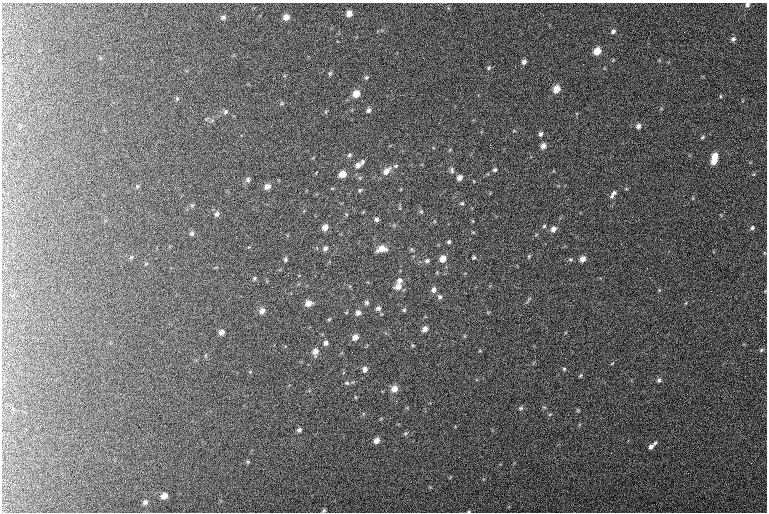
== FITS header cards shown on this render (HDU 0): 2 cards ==
NAXIS1  =                  765 / length of data axis 1
NAXIS2  =                  510 / length of data axis 2

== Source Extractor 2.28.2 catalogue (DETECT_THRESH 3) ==
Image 765 x 510 px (HDU 0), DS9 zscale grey, 1 PNG px = 1 image px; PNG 769 x 514 px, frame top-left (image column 1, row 510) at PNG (2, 3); no overlay
Background 124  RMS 6.8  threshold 20.4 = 3 sigma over >= 5 px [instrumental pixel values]
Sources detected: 96; all 96 listed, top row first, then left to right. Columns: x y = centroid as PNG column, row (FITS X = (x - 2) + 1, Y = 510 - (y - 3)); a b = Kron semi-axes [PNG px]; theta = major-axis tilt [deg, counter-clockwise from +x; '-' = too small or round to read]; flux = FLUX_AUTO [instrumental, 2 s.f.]
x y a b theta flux
747 5 6 5 - 1000
349 13 7 7 - 3000
223 17 7 5 11 900
286 17 5 5 - 2400
613 31 6 5 - 1100
684 32 2 2 - 270
342 38 2 2 - 250
733 39 7 5 44 1000
146 48 2 2 - 210
40 51 3 2 - 410
597 51 6 5 - 5200
524 62 5 4 - 1300
489 68 6 4 68 590
330 73 6 3 18 550
366 77 7 3 8 560
556 89 6 6 - 5200
356 94 6 5 - 4400
720 96 5 3 - 370
368 110 5 4 - 1000
226 112 6 5 - 750
638 126 5 5 - 1400
541 134 6 5 - 1000
703 137 5 3 - 470
490 140 2 2 - 200
490 145 3 2 - 4200
543 146 6 5 - 2100
349 155 5 4 - 680
715 156 6 5 - 4600
713 161 5 5 - 2900
362 162 7 4 63 880
358 165 6 5 - 1700
452 170 9 4 -79 890
495 170 5 5 - 800
386 171 11 6 47 2900
342 174 6 5 - 3900
459 178 5 5 - 2100
248 179 6 5 - 920
267 186 6 5 - 2200
360 190 5 5 - 570
614 193 6 5 - 740
612 196 8 5 48 930
462 203 5 4 - 560
217 214 6 6 - 1000
377 219 5 5 - 990
544 226 4 4 - 500
325 227 6 5 - 2400
752 228 5 4 - 700
553 229 7 6 - 2100
192 233 6 5 - 800
236 236 2 2 - 490
449 242 5 4 - 730
325 248 6 5 - 970
381 249 9 6 11 4300
529 256 5 4 - 440
474 257 4 3 - 590
285 259 4 3 - 650
443 259 6 5 - 3400
583 259 6 5 - 2300
427 261 6 5 - 900
516 265 3 3 - 500
647 268 2 2 - 320
288 273 3 2 - 410
254 278 5 4 - 540
399 280 8 6 33 1400
398 286 9 7 35 2700
434 290 6 6 - 1600
440 297 6 6 - 970
367 302 5 5 - 880
308 303 6 5 - 2700
378 308 6 5 - 1200
404 310 5 5 - 580
262 311 6 5 - 2100
358 312 6 6 - 1600
329 319 5 3 - 430
425 329 6 5 - 2100
222 332 5 5 - 1600
355 337 6 5 - 2400
326 343 5 5 - 1200
761 350 6 4 47 610
315 351 8 6 79 2100
365 369 6 6 - 1500
564 369 5 4 - 500
580 375 6 3 45 470
659 380 6 5 - 820
347 383 6 4 -25 620
394 389 7 6 - 3400
521 408 6 5 - 680
299 430 5 4 - 990
405 434 6 3 21 540
376 440 6 5 - 2500
655 443 5 4 - 680
651 446 8 5 42 1500
459 457 2 2 - 280
164 496 5 5 - 2700
145 502 5 5 - 1100
324 510 5 4 - 530
At the frame edge (FLAGS 8, measured only in part): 1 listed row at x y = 747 5